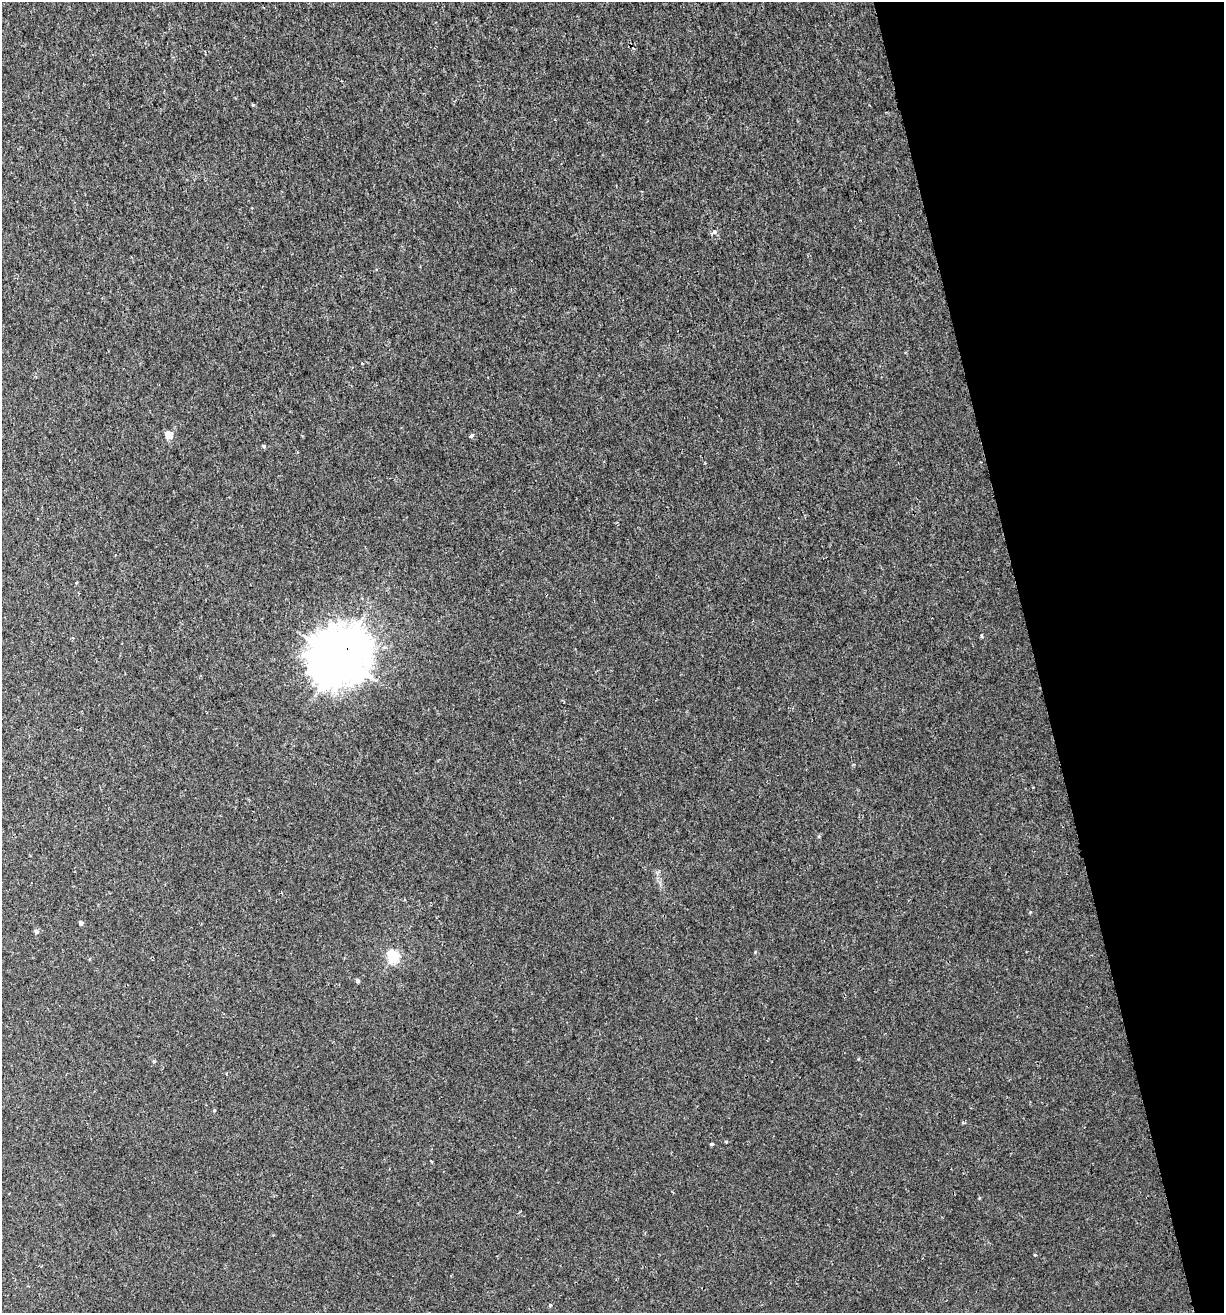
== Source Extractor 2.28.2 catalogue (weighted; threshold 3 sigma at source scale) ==
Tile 12 of 4 x 4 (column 4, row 3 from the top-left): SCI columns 3788-5009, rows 1367-2677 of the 5082 x 5355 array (HDU 1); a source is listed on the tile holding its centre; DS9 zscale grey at full resolution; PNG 1226 x 1315 px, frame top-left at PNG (2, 2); no overlay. Shown black and unused: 16% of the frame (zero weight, under 2 of 3 exposures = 3% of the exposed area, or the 3 px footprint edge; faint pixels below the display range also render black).
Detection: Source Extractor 2.28.2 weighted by HDU 2 'WHT'; one run over the whole footprint, this tile lists its part. Background 0.00256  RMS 0.0025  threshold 0.0111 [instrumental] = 3 sigma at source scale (4.5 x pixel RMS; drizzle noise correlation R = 1.50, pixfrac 1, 0.0396/0.0396 arcsec/px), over >= 5 px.
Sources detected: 18; all 18 listed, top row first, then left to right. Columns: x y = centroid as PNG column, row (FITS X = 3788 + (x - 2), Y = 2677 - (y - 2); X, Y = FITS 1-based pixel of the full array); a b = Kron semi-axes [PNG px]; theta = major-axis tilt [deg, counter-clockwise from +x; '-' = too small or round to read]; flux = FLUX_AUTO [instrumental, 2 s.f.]
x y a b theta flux
253 105 5 4 - 0.24
715 232 5 3 - 1.8
362 363 3 2 - 0.15
169 435 5 5 - 6
471 435 4 4 - 1.1
264 446 4 4 - 0.44
981 636 4 3 - 0.44
339 657 18 16 37 1000
81 923 4 4 - 0.76
36 931 6 6 - 0.53
393 956 6 5 - 32
358 981 4 4 - 0.68
154 1061 5 4 - 0.32
214 1110 5 4 - 0.25
963 1122 4 4 - 0.3
726 1142 4 3 - 0.23
712 1144 4 3 - 0.41
550 1305 4 3 - 0.31
Overlapping masked pixels (flux is a lower limit): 1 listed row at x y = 339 657
Unlisted compact peaks at least as high as the median listed source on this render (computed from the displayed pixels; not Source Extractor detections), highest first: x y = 755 952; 1035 1255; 1030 912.